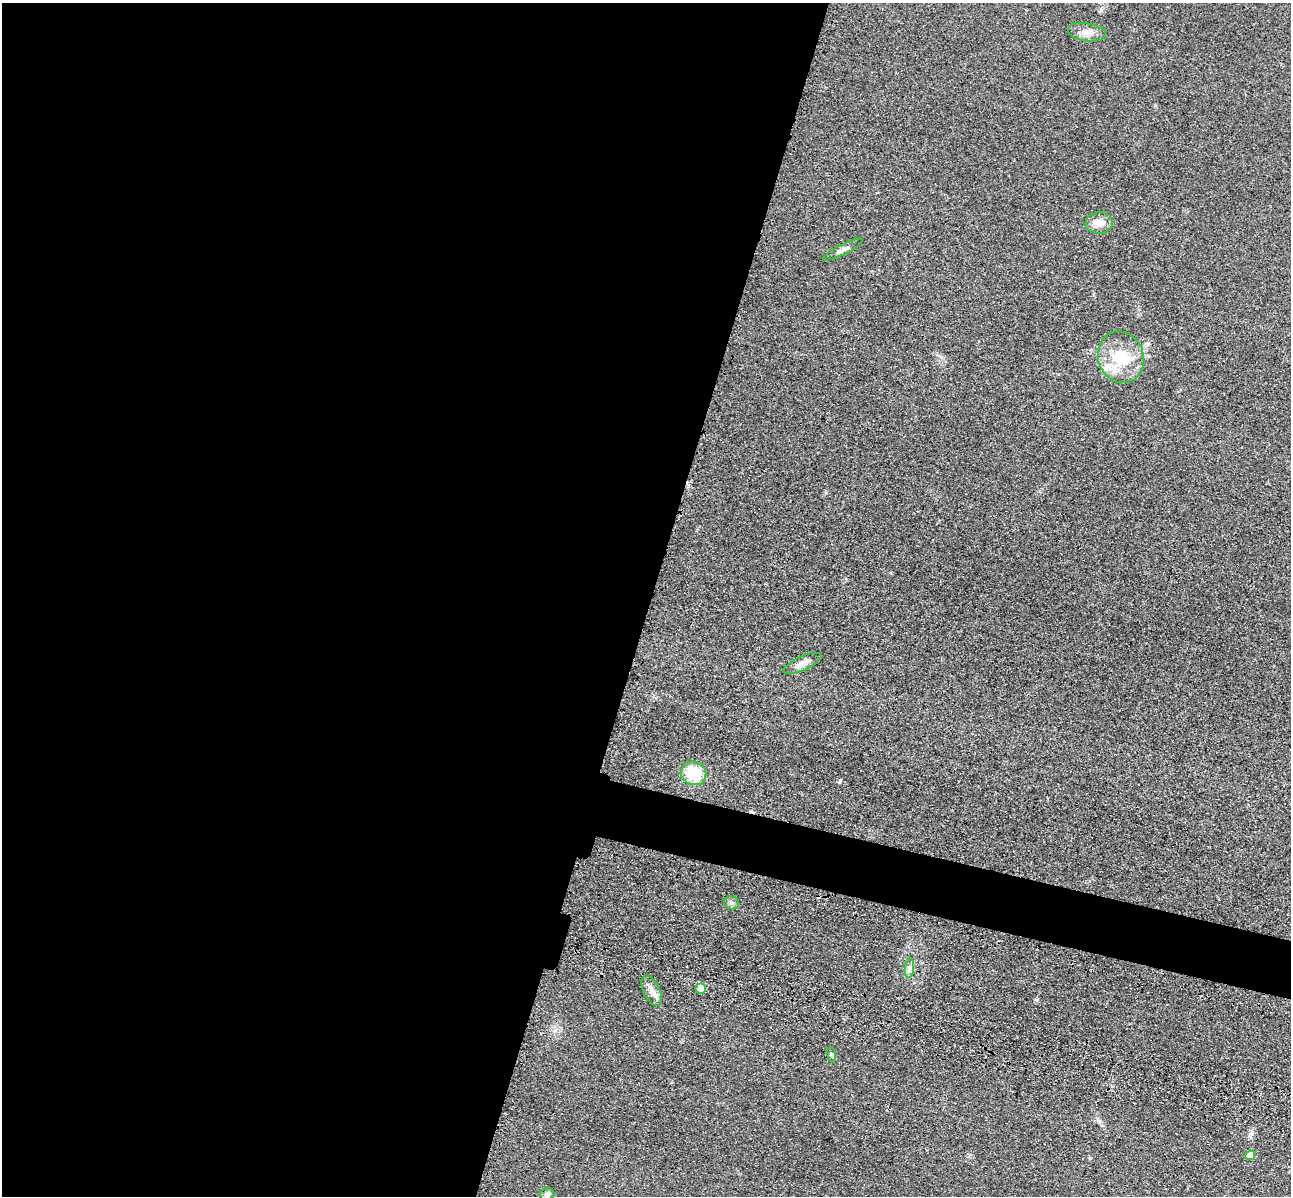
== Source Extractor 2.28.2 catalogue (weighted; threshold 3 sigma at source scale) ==
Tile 5 of 4 x 4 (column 1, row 2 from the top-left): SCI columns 173-1461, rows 2786-3979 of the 5350 x 5365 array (HDU 1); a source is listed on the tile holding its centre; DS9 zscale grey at full resolution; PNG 1293 x 1198 px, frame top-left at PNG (2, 3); each listed source drawn as its Kron ellipse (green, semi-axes under 4 px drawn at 4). Shown black and unused: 53% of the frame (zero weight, under 3 of 4 exposures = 9% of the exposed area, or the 3 px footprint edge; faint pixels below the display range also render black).
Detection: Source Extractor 2.28.2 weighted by HDU 2 'WHT'; one run over the whole footprint, this tile lists its part. Background 0.0484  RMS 0.0086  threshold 0.0389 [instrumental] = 3 sigma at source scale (4.5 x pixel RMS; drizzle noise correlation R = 1.50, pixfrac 1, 0.05/0.05 arcsec/px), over >= 5 px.
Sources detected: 15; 1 cosmic-ray / hot-pixel residue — neither listed nor drawn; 1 inside a brighter listed object's ellipse — not listed separately; the other 13 listed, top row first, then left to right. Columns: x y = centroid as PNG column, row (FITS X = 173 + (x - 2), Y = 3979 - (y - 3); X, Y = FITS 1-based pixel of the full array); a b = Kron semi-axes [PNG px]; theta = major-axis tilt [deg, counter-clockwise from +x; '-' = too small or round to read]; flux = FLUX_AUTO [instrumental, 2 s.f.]
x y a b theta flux
1087 32 19 9 -9 7
1099 223 13 10 5 8
843 249 22 5 27 4.2
1121 357 26 23 -70 32
802 663 20 7 25 6.6
694 773 13 11 -28 33
731 903 7 6 - 2.3
909 968 9 4 81 2.7
701 988 5 5 - 10
652 991 16 8 -64 6.3
831 1055 8 4 -81 1.5
1250 1155 5 5 - 9.7
547 1194 7 6 - 2
Unlisted compact peaks at least as high as the median listed source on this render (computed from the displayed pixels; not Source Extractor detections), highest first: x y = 840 780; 1090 1158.